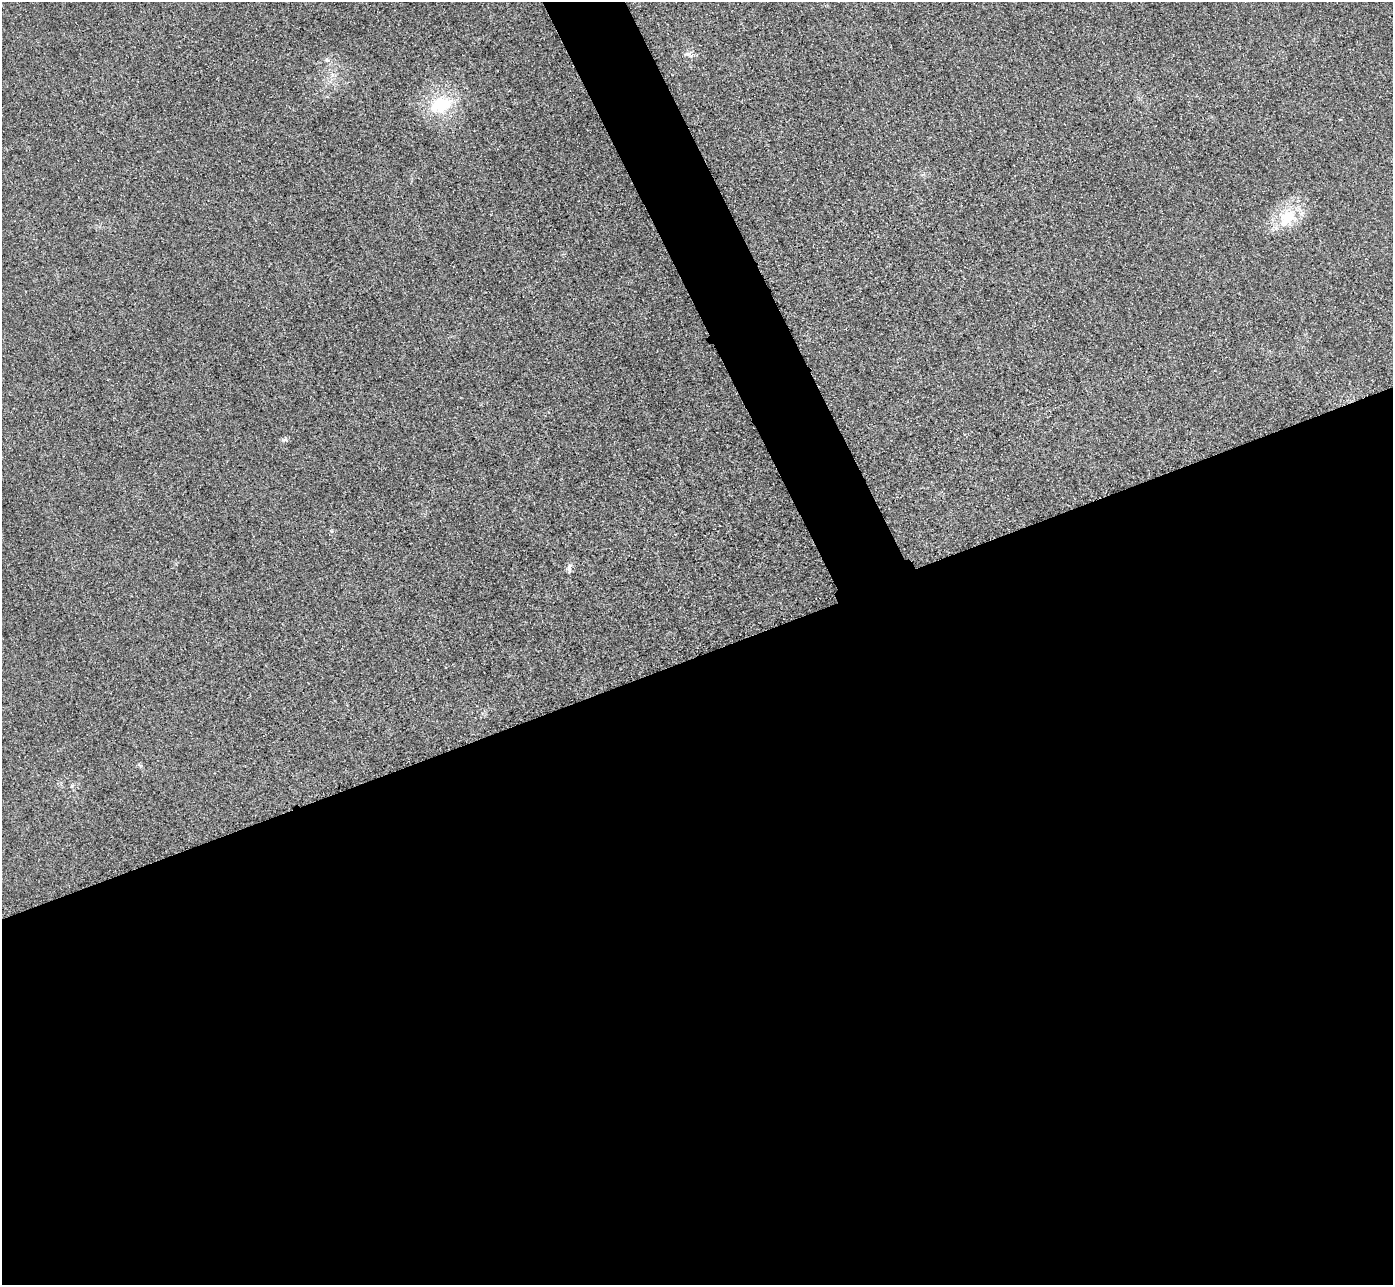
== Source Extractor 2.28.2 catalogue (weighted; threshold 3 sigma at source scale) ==
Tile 15 of 4 x 4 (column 3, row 4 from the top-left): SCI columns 2813-4203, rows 308-1590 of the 5626 x 5614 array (HDU 1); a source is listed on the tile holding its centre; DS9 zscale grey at full resolution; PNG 1395 x 1287 px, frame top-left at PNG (2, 2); no overlay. Shown black and unused: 52% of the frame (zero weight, under 3 of 4 exposures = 3% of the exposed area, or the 3 px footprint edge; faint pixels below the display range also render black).
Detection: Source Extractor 2.28.2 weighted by HDU 2 'WHT'; one run over the whole footprint, this tile lists its part. Background 0.0856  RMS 0.017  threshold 0.0786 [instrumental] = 3 sigma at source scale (4.5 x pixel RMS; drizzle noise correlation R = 1.50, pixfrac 1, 0.05/0.05 arcsec/px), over >= 5 px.
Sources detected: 6; all 6 listed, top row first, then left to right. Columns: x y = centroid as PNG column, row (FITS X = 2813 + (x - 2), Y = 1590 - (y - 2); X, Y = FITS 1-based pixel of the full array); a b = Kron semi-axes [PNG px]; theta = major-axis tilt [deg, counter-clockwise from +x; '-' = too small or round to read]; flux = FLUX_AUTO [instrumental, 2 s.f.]
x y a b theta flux
688 54 10 6 -19 6.4
327 60 6 6 - 3.9
441 105 26 16 18 79
1288 217 32 18 44 58
569 568 14 5 89 6.7
140 765 6 4 -19 2.5